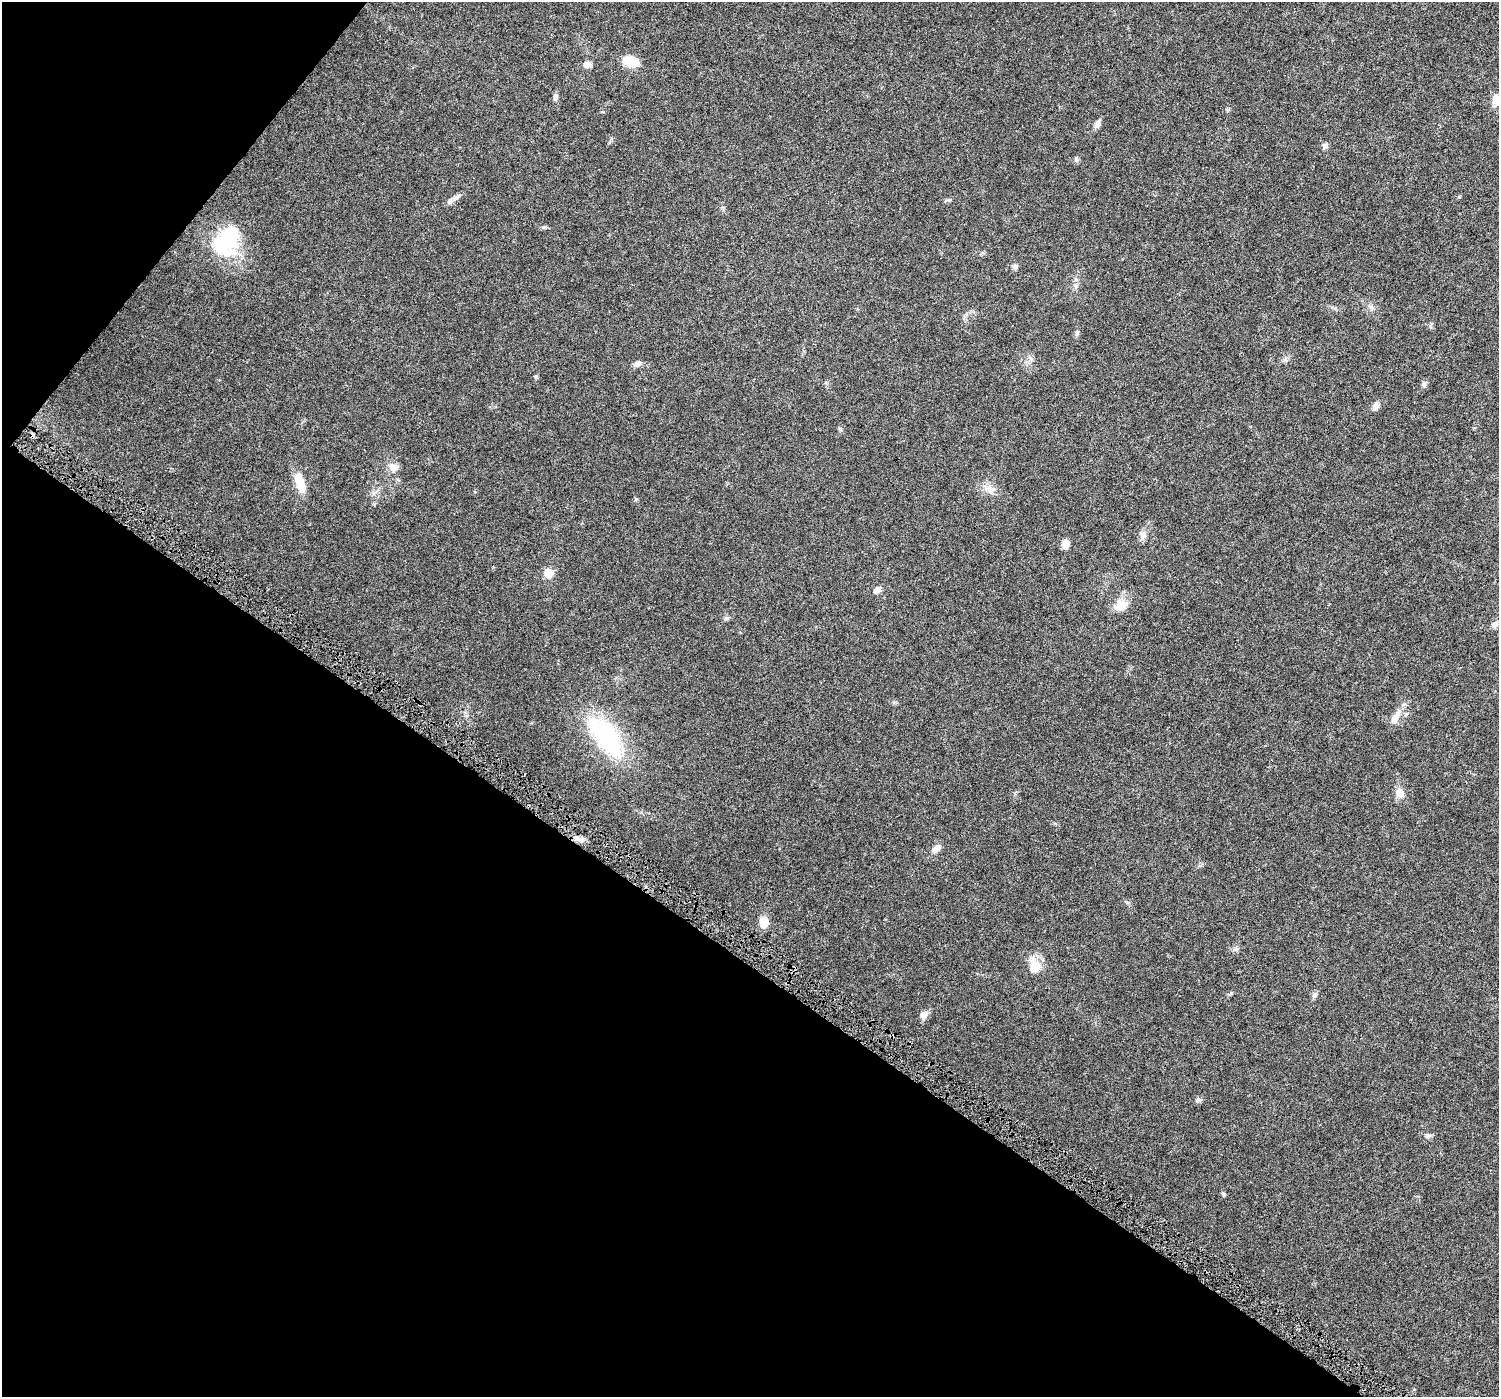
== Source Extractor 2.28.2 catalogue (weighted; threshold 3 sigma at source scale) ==
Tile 9 of 4 x 4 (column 1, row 3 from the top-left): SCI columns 25-1521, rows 1714-3108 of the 6108 x 6152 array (HDU 1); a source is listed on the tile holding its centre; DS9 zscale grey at full resolution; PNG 1501 x 1399 px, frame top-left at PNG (2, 2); no overlay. Shown black and unused: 35% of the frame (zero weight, under 5 of 10 exposures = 4% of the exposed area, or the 3 px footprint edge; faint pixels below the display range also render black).
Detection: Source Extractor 2.28.2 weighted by HDU 2 'WHT'; one run over the whole footprint, this tile lists its part. Background 0.0241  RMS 0.002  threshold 0.00802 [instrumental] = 3 sigma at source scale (4.09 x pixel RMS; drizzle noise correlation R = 1.36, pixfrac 0.8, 0.0396/0.0396 arcsec/px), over >= 5 px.
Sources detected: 45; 1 inside a brighter object's white glare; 1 cosmic-ray / hot-pixel residue — not listed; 1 inside a brighter listed object's ellipse — not listed separately; the other 42 listed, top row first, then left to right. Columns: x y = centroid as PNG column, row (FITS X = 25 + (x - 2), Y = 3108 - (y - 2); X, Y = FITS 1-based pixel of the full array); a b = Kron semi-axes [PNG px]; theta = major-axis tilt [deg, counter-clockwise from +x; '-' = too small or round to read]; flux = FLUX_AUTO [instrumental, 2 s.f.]
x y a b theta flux
631 62 22 12 -17 2.8
587 64 8 6 2 1.1
555 97 9 6 77 0.5
1496 100 14 11 -70 1.6
1097 124 11 7 57 0.67
1325 146 8 5 56 0.61
1076 159 9 4 -63 0.3
456 197 13 5 40 0.71
949 200 7 4 18 0.28
226 242 35 31 50 12
1015 267 7 7 - 0.51
1075 285 7 4 -18 0.31
1371 307 10 5 -31 0.54
1077 333 7 5 72 0.36
638 364 10 6 16 0.78
1424 384 9 6 -75 0.45
1376 406 10 8 72 0.77
840 429 6 5 - 0.28
394 467 13 10 -1 1.2
300 483 23 10 -70 3.3
990 489 14 10 -54 1.4
1143 535 11 9 -89 0.93
1065 545 9 7 84 1.5
548 573 8 8 - 2.7
877 590 10 7 30 0.82
1121 605 18 15 -85 2.3
726 618 6 5 - 0.35
1495 624 9 8 - 0.76
1396 717 22 10 59 1.9
605 736 36 16 -53 28
1400 793 13 10 -78 1.4
578 839 17 6 -12 1.1
936 849 12 8 44 1
764 922 9 7 -89 3.2
1236 949 8 6 -2 0.46
1035 966 21 15 -86 2.9
1230 994 7 4 20 0.24
1314 995 8 7 - 0.53
924 1015 10 8 68 1.2
1199 1100 10 5 3 0.43
1428 1136 7 6 - 0.49
1223 1194 6 5 - 0.29
Isophote crosses this tile's border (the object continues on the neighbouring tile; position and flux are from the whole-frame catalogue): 1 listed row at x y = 1496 100
Unlisted compact peaks at least as high as the median listed source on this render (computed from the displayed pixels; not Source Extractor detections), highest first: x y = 545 227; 536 377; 636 499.